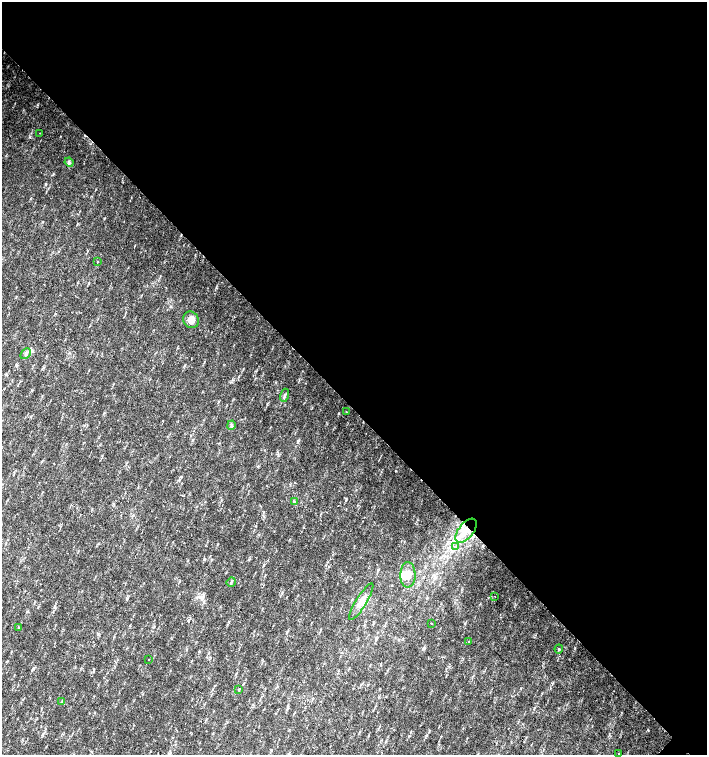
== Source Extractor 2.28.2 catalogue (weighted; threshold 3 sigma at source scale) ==
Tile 3 of 4 x 4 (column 3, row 1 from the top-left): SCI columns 3044-4453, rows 4518-6023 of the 6023 x 6029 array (HDU 1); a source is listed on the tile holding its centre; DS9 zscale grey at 2 x 2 block average (1 PNG px = mean of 2 x 2 image px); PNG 709 x 757 px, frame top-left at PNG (2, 2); each listed source drawn as its Kron ellipse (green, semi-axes under 4 px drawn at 4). Shown black and unused: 54% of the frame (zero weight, under 2 of 3 exposures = <1% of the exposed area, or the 3 px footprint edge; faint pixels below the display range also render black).
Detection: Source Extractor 2.28.2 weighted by HDU 2 'WHT'; one run over the whole footprint, this tile lists its part. Background 0.0337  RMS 0.0041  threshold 0.0184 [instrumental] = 3 sigma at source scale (4.5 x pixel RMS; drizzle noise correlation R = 1.50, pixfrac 1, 0.0396/0.0396 arcsec/px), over >= 5 px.
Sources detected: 27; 4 inside a brighter listed object's ellipse — not listed separately; the other 23 listed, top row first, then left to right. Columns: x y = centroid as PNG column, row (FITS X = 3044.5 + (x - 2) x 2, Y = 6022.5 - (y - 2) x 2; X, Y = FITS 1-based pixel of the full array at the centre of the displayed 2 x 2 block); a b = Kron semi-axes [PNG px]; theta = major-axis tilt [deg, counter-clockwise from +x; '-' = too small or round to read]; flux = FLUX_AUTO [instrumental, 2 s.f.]
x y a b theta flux
40 133 2 2 - 1.6
69 162 5 2 - 1.2
97 262 2 2 - 1
191 320 8 7 - 7.8
26 354 6 3 46 2.3
285 395 7 2 74 1.4
346 412 2 2 - 0.5
231 425 5 2 - 1.1
295 501 3 2 - 0.82
466 531 14 7 51 11
456 546 4 3 - 1.2
408 575 13 7 88 8.6
231 582 5 2 - 1.2
495 596 2 2 - 0.41
361 602 21 5 58 9.2
431 623 2 2 - 1.7
18 628 2 2 - 1.1
469 642 2 2 - 0.58
559 649 4 2 - 0.89
149 659 2 2 - 0.59
239 689 2 2 - 0.87
61 702 3 2 - 0.68
619 754 2 2 - 4.2
Overlapping masked pixels (flux is a lower limit): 1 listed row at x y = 466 531
Diffuse or blended objects may show on this block-average render without a row.